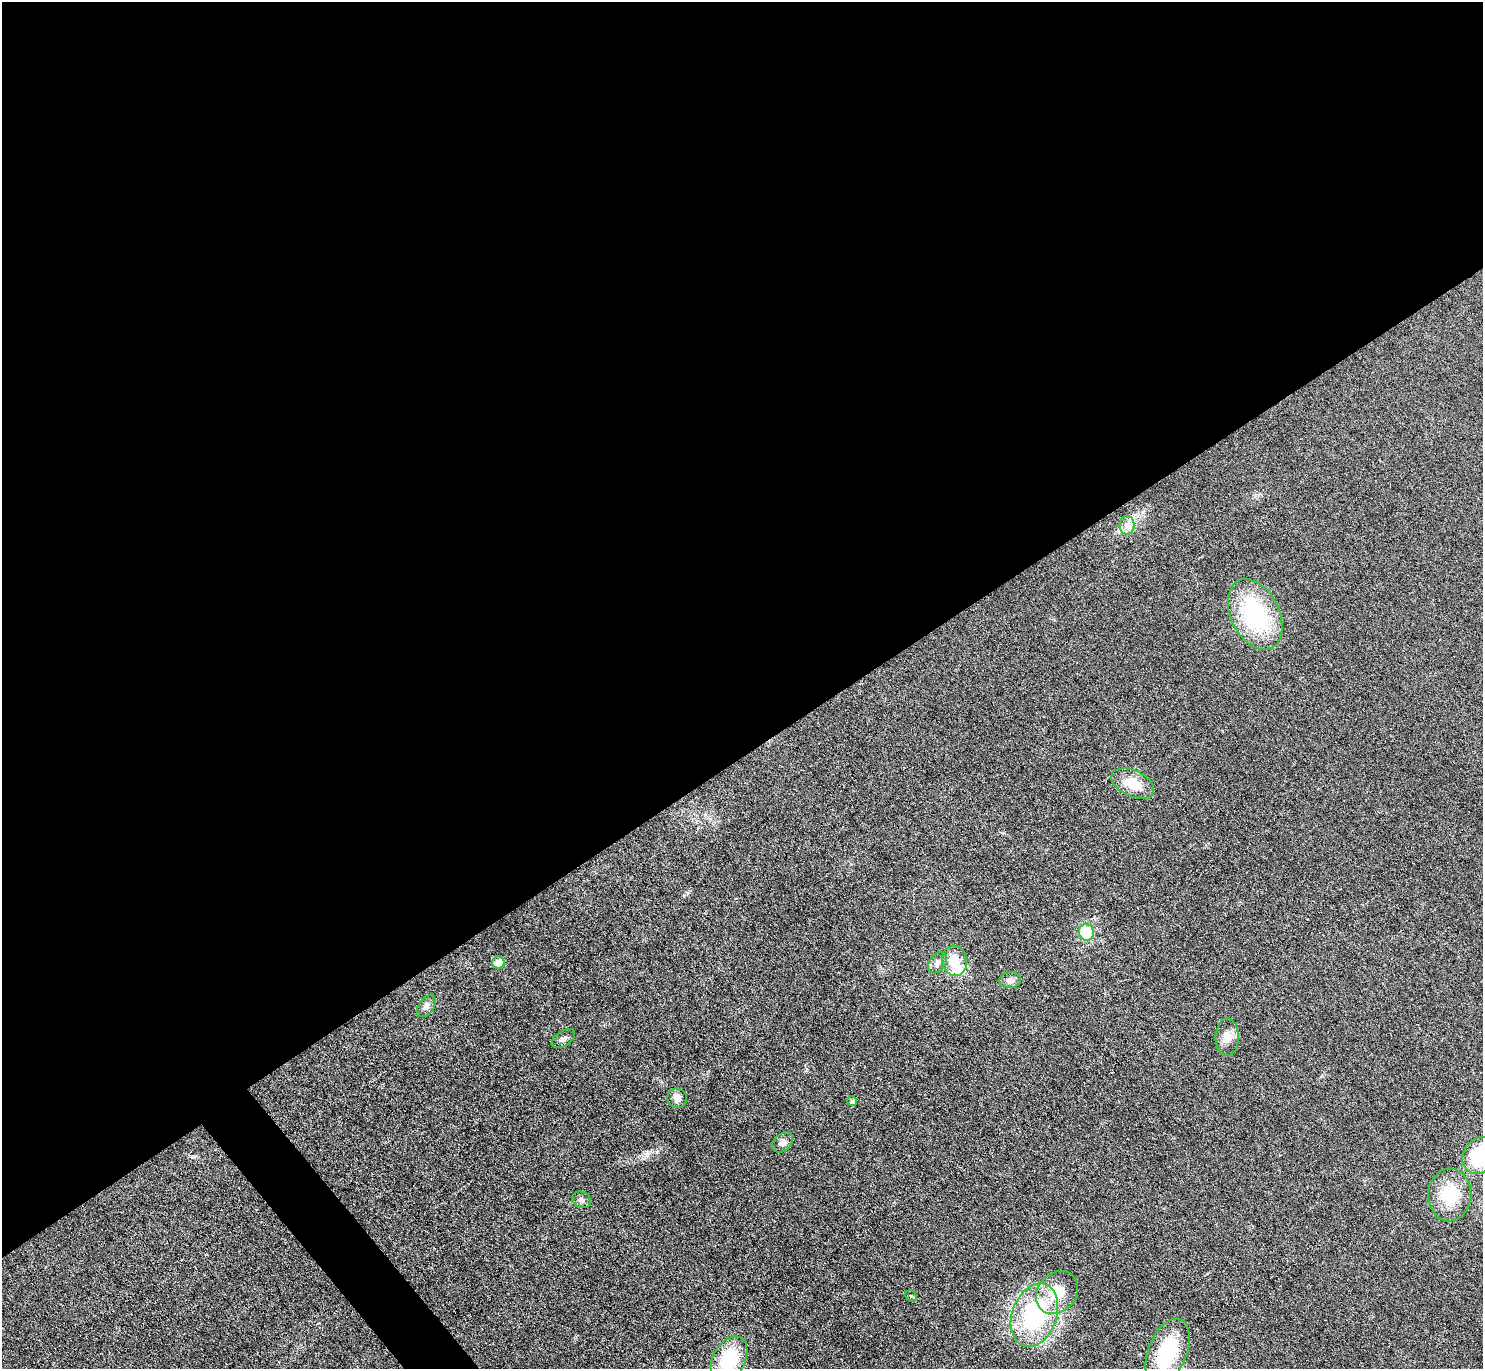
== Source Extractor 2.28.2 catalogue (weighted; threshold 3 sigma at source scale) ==
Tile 2 of 4 x 4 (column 2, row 1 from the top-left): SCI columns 1482-2962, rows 4257-5623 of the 5926 x 5921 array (HDU 1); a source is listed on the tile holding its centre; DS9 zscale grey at full resolution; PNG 1485 x 1371 px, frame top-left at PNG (2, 2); each listed source drawn as its Kron ellipse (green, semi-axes under 4 px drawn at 4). Shown black and unused: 56% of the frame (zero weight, under 3 of 6 exposures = <1% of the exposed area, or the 3 px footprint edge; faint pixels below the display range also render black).
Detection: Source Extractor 2.28.2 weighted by HDU 2 'WHT'; one run over the whole footprint, this tile lists its part. Background 0.0346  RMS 0.004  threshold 0.0163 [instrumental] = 3 sigma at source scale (4.09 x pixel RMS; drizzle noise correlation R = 1.36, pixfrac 0.8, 0.05/0.05 arcsec/px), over >= 5 px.
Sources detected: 23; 1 inside a brighter object's white glare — neither listed nor drawn; the other 22 listed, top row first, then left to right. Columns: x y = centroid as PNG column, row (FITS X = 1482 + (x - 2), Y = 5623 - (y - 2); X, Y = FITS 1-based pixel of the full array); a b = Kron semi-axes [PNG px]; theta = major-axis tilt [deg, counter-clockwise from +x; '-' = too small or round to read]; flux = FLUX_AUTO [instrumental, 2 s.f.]
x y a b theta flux
1127 525 9 7 90 2.1
1255 614 37 24 -64 41
1133 783 23 13 -25 8.9
1086 932 8 7 - 9.8
954 961 15 12 -82 7.5
937 962 12 8 56 1.8
498 963 6 6 - 4.6
1010 980 11 8 4 1.8
426 1006 12 7 54 1.9
1227 1037 19 11 90 4
563 1039 13 7 34 1.6
677 1098 10 9 - 2.4
852 1101 5 5 - 1.1
783 1142 12 8 44 2.1
1480 1155 20 16 51 21
1450 1195 26 21 88 16
582 1200 9 7 -27 1.3
1057 1292 23 19 50 11
911 1296 6 5 - 0.51
1034 1315 33 22 70 46
1167 1352 36 19 69 30
729 1360 25 16 62 22
Isophote crosses this tile's border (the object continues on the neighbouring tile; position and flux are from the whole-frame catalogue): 3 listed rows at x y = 1480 1155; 1167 1352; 729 1360
Unlisted compact peaks at least as high as the median listed source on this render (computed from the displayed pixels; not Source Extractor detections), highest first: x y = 684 895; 657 1152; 646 1155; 319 1323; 1321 1076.